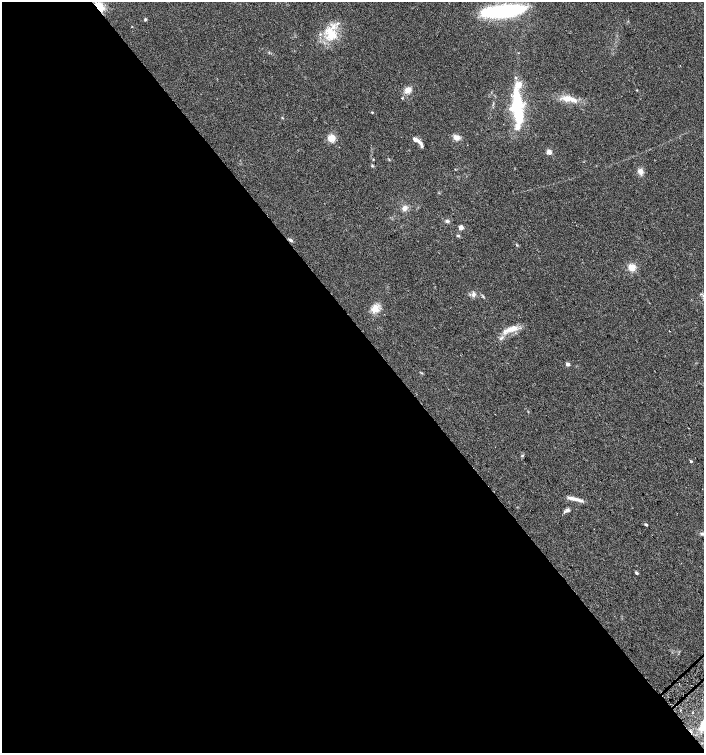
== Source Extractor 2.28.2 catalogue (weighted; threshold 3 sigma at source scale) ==
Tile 9 of 4 x 4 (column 1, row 3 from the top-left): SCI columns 168-1571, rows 1534-3035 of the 6015 x 6062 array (HDU 1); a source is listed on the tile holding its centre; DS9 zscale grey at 2 x 2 block average (1 PNG px = mean of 2 x 2 image px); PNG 706 x 755 px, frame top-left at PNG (2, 2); no overlay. Shown black and unused: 57% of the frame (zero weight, under 2 of 3 exposures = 2% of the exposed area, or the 3 px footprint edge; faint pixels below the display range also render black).
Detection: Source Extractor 2.28.2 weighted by HDU 2 'WHT'; one run over the whole footprint, this tile lists its part. Background 0.0686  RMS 0.0087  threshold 0.0392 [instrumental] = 3 sigma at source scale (4.5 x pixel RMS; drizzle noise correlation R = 1.50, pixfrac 1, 0.0396/0.0396 arcsec/px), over >= 5 px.
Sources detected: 45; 2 inside a brighter object's white glare — not listed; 5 inside a brighter listed object's ellipse — not listed separately; the other 38 listed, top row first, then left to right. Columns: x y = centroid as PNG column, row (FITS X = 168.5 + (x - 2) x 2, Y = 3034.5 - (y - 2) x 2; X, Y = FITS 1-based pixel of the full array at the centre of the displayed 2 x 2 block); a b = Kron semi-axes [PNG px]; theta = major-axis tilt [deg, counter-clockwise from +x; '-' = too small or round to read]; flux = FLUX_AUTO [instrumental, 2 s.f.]
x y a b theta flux
98 7 4 3 - 290
505 11 44 10 6 240
145 19 4 3 - 2.4
331 34 16 13 -34 42
408 90 7 6 - 13
637 90 3 2 - 1.2
402 98 3 3 - 1.4
569 99 23 6 -9 24
517 105 31 13 89 110
372 112 3 2 - 1.2
456 137 8 6 -23 11
331 138 7 7 - 17
415 139 6 4 -31 8.7
420 143 9 4 -44 6.4
549 152 5 5 - 8.6
373 159 3 2 - 1.2
372 166 4 3 - 1.9
640 171 6 5 - 10
404 208 7 6 - 8.4
447 221 4 4 - 3.5
461 227 3 3 - 23
458 236 4 3 - 2.2
290 240 4 3 - 4.5
632 267 7 6 - 18
473 295 7 5 87 6.2
375 309 10 10 - 17
512 329 15 6 11 21
669 331 2 2 - 1
501 338 5 3 - 4.1
568 364 3 3 - 9.1
522 456 3 3 - 1.9
691 461 3 2 - 2.3
573 498 20 4 -13 13
567 510 6 4 1 4.7
646 524 4 3 - 2.1
702 534 5 3 - 2.7
636 573 4 3 - 2.8
703 726 15 6 82 19
Overlapping masked pixels (flux is a lower limit): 2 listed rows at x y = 98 7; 290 240
Isophote crosses this tile's border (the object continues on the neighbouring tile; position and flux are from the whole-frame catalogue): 1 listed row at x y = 703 726